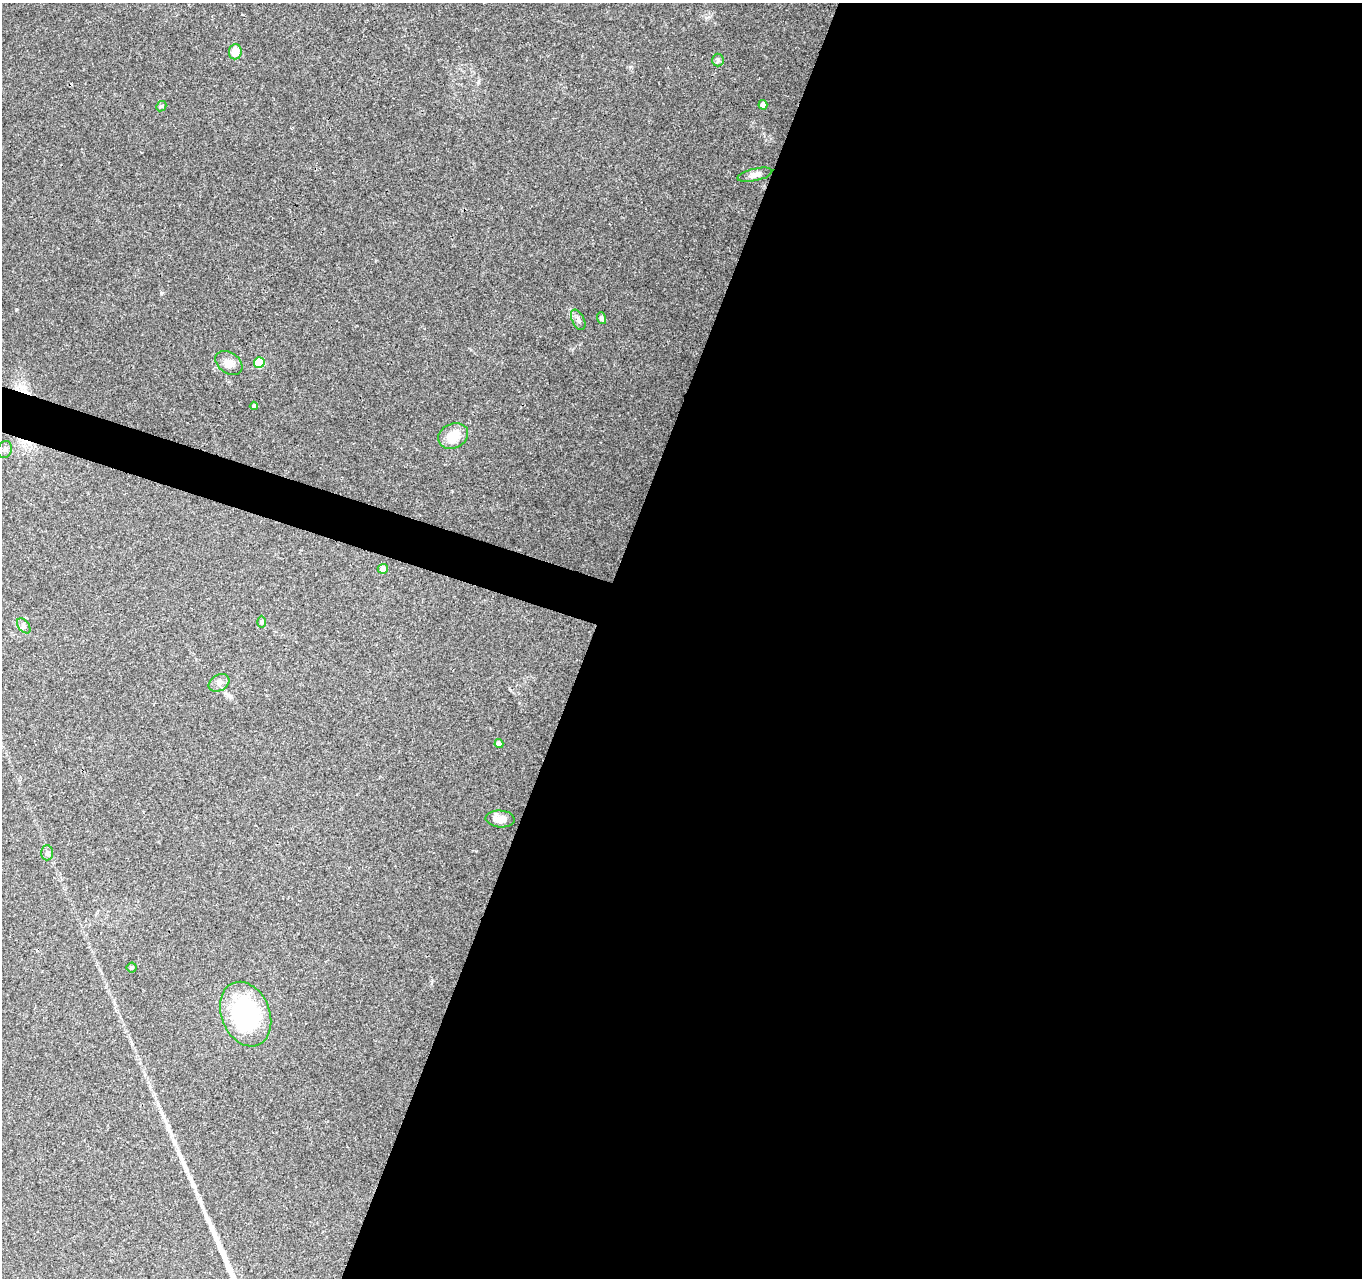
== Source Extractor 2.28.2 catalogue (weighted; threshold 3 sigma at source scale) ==
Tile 12 of 4 x 4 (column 4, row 3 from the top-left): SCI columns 4081-5440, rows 1492-2767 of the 5450 x 5597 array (HDU 1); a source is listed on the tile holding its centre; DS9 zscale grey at full resolution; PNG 1364 x 1280 px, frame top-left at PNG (2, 3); each listed source drawn as its Kron ellipse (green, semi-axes under 4 px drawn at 4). Shown black and unused: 58% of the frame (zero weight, under 3 of 4 exposures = <1% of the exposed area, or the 3 px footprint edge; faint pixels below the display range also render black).
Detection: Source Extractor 2.28.2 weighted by HDU 2 'WHT'; one run over the whole footprint, this tile lists its part. Background 0.069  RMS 0.0045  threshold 0.0204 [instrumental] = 3 sigma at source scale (4.5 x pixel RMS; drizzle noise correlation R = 1.50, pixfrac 1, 0.0396/0.0396 arcsec/px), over >= 5 px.
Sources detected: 23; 1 inside a brighter object's white glare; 1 cosmic-ray / hot-pixel residue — neither listed nor drawn; the other 21 listed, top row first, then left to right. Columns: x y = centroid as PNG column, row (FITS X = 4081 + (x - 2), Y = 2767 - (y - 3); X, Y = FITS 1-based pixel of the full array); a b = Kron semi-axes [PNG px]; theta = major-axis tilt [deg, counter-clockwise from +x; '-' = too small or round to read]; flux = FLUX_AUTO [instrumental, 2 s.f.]
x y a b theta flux
235 52 8 6 84 7.7
718 60 6 6 - 0.87
763 105 5 4 - 2
161 106 6 4 43 0.57
755 175 18 6 13 2.2
601 318 6 4 -71 0.88
578 320 11 6 -64 1.5
259 362 5 5 - 19
229 363 15 10 -35 3.7
254 406 4 4 - 0.64
453 436 15 12 26 8.4
5 449 9 7 63 1.5
383 569 5 5 - 3.5
261 622 6 4 -89 0.61
24 626 8 5 -51 1.3
219 683 11 8 31 2.1
499 743 4 4 - 2
500 819 14 8 -4 3.8
47 853 7 6 - 1.2
132 968 5 5 - 0.7
246 1014 33 24 -67 56
Unlisted compact peaks at least as high as the median listed source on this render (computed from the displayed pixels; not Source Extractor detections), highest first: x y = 161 293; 16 309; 706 18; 630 67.